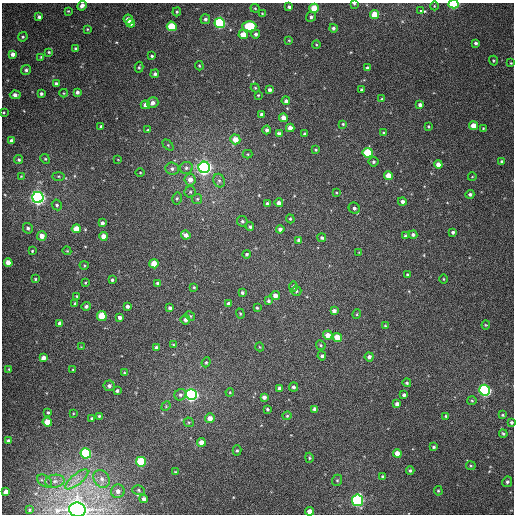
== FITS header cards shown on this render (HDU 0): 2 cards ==
NAXIS1  =                  512
NAXIS2  =                  512

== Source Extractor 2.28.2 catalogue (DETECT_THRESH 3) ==
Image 512 x 512 px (HDU 0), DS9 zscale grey, 1 PNG px = 1 image px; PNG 516 x 516 px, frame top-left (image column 1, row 512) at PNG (2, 3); each listed source drawn as its Kron ellipse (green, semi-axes under 4 px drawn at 4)
Background 387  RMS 9.8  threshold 29.5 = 3 sigma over >= 5 px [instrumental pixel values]
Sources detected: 221; all 221 listed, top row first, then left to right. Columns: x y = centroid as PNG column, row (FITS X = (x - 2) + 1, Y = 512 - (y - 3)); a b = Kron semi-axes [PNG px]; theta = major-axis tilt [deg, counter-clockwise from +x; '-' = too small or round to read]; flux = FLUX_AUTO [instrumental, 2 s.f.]
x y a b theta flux
354 4 3 3 - 680
453 4 5 4 - 48000
82 6 5 4 - 2500
434 6 4 3 - 500
289 7 4 3 - 1600
255 8 4 4 - 840
314 8 4 4 - 13000
68 11 4 4 - 610
420 11 3 3 - 10000
177 12 4 3 - 920
262 13 4 4 - 580
374 14 4 4 - 14000
39 17 4 3 - 1600
311 17 5 4 - 1600
205 19 5 5 - 1700
128 20 5 4 - 7300
131 23 4 4 - 2700
220 23 5 5 - 95000
172 26 5 5 - 27000
249 26 7 5 -1 36000
333 28 4 4 - 1500
87 29 3 3 - 550
256 34 4 4 - 1800
243 35 4 4 - 8700
23 37 5 4 - 940
289 40 4 4 - 630
476 43 3 3 - 1300
316 44 4 3 - 590
76 49 3 3 - 1100
49 52 4 3 - 750
13 54 4 4 - 3500
152 56 4 3 - 1000
41 57 4 3 - 630
493 61 5 3 - 640
511 63 3 3 - 590
199 66 5 4 - 720
139 67 5 4 - 940
368 68 3 3 - 1900
26 70 5 4 - 1500
155 74 4 4 - 1500
56 84 4 3 - 1700
255 88 4 4 - 610
269 90 4 4 - 2000
361 90 3 3 - 940
77 92 4 4 - 1900
64 93 4 4 - 510
41 94 4 3 - 1300
15 95 5 4 - 2800
258 95 3 2 - 580
382 99 3 3 - 850
286 101 4 4 - 1900
153 103 6 5 - 2800
145 105 5 4 - 3200
420 105 4 3 - 2000
4 112 3 2 - 550
262 114 4 4 - 3400
283 118 4 4 - 5100
343 124 4 4 - 820
428 126 3 3 - 650
473 126 4 4 - 7700
101 127 3 3 - 1200
290 128 4 4 - 5000
483 128 4 3 - 580
148 130 4 3 - 840
267 130 4 4 - 1600
383 133 3 2 - 580
279 134 4 4 - 2900
305 134 3 3 - 1200
235 139 5 5 - 7500
12 141 4 4 - 3600
168 145 6 4 -46 850
316 150 4 4 - 860
368 153 5 5 - 30000
247 154 5 4 - 700
45 159 5 4 - 830
19 160 5 4 - 1200
118 160 4 2 - 380
373 162 5 5 - 1300
502 162 4 4 - 1900
438 164 4 4 - 4400
204 167 5 5 - 310000
186 168 6 6 - 1700
172 169 7 6 - 2100
140 173 5 3 - 580
21 176 3 3 - 520
59 176 6 3 0 770
388 176 4 4 - 11000
472 177 4 3 - 450
190 180 6 5 - 4600
219 181 7 5 -67 1700
190 192 5 5 - 1100
336 193 4 3 - 530
470 194 4 4 - 1500
38 197 5 5 - 260000
177 198 6 4 75 1100
197 199 5 5 - 960
402 202 4 4 - 2000
267 203 3 3 - 1100
279 203 4 4 - 2400
57 205 5 4 - 1400
354 208 6 5 - 1800
290 219 4 3 - 800
242 221 5 5 - 1300
102 223 4 3 - 1900
250 227 4 4 - 1200
28 228 5 4 - 1600
76 229 4 4 - 9400
280 229 4 4 - 2500
453 232 4 3 - 1200
186 235 5 4 - 3200
413 235 4 4 - 1700
42 236 5 4 - 5100
104 236 4 4 - 6800
405 236 3 3 - 1000
322 238 4 3 - 1300
298 240 4 3 - 1500
32 251 3 3 - 640
67 251 4 3 - 590
359 252 4 2 - 440
247 254 4 4 - 1200
8 262 4 4 - 6800
154 264 4 4 - 9800
84 265 4 4 - 780
408 275 3 3 - 1100
35 279 4 3 - 760
443 279 4 3 - 540
112 280 3 3 - 1100
85 283 3 3 - 620
158 283 4 3 - 1700
194 287 4 3 - 700
293 287 5 4 - 1200
296 291 5 4 - 1200
242 293 4 4 - 1200
275 295 4 4 - 3600
77 296 3 2 - 790
268 301 4 4 - 1400
75 303 3 3 - 820
228 304 4 3 - 2000
86 306 5 4 - 1500
127 306 4 3 - 2000
170 308 4 3 - 1700
257 308 4 3 - 840
334 311 4 4 - 2400
240 314 5 4 - 700
357 314 5 3 - 660
102 316 5 5 - 23000
190 316 5 4 - 790
120 317 4 3 - 2400
185 320 4 4 - 2300
60 323 4 4 - 2800
486 325 4 4 - 580
385 326 4 4 - 720
328 335 5 4 - 5400
337 338 5 4 - 14000
173 345 4 4 - 550
321 345 5 4 - 950
81 347 3 3 - 430
260 347 4 3 - 480
157 348 4 4 - 2600
322 356 4 4 - 1300
369 357 4 4 - 2200
43 358 4 4 - 3900
206 362 5 4 - 850
9 369 4 3 - 590
73 370 3 2 - 470
124 373 4 3 - 620
407 383 4 4 - 1100
109 386 5 5 - 2200
293 387 4 4 - 1700
280 388 4 4 - 3000
485 390 5 5 - 150000
117 391 4 3 - 1500
230 392 4 4 - 580
180 395 6 5 - 1600
191 395 5 5 - 200000
404 395 4 3 - 1700
264 397 4 4 - 2600
472 400 5 3 - 680
397 404 4 4 - 2800
166 406 5 4 - 630
267 409 4 3 - 940
315 409 4 4 - 2500
48 412 4 4 - 970
73 413 4 2 - 470
502 415 4 3 - 710
99 416 3 3 - 850
287 416 4 4 - 710
446 416 4 3 - 960
91 418 3 3 - 830
210 418 5 5 - 5300
47 422 4 4 - 13000
189 422 5 4 - 860
511 422 4 3 - 1200
503 434 4 3 - 900
8 441 4 4 - 1800
201 442 4 4 - 5400
434 447 3 3 - 1100
237 450 5 4 - 1000
86 453 5 5 - 65000
397 453 4 4 - 5600
309 458 5 4 - 900
141 462 5 5 - 40000
471 466 4 4 - 780
410 470 4 4 - 1200
175 472 3 3 - 510
383 477 4 4 - 1200
77 479 14 5 40 4900
102 479 9 7 -57 4200
337 480 6 4 69 990
45 481 8 5 -36 1700
55 481 10 6 10 3000
507 482 5 5 - 1500
138 490 6 5 - 1200
118 491 7 6 - 3200
438 491 5 4 - 730
6 492 4 4 - 6600
144 499 4 4 - 2100
358 500 6 5 - 140000
29 510 3 3 - 670
77 510 8 7 - 890000
309 511 4 4 - 3900
At the frame edge (FLAGS 8, measured only in part): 6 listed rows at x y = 354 4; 453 4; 82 6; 511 422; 77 510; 309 511